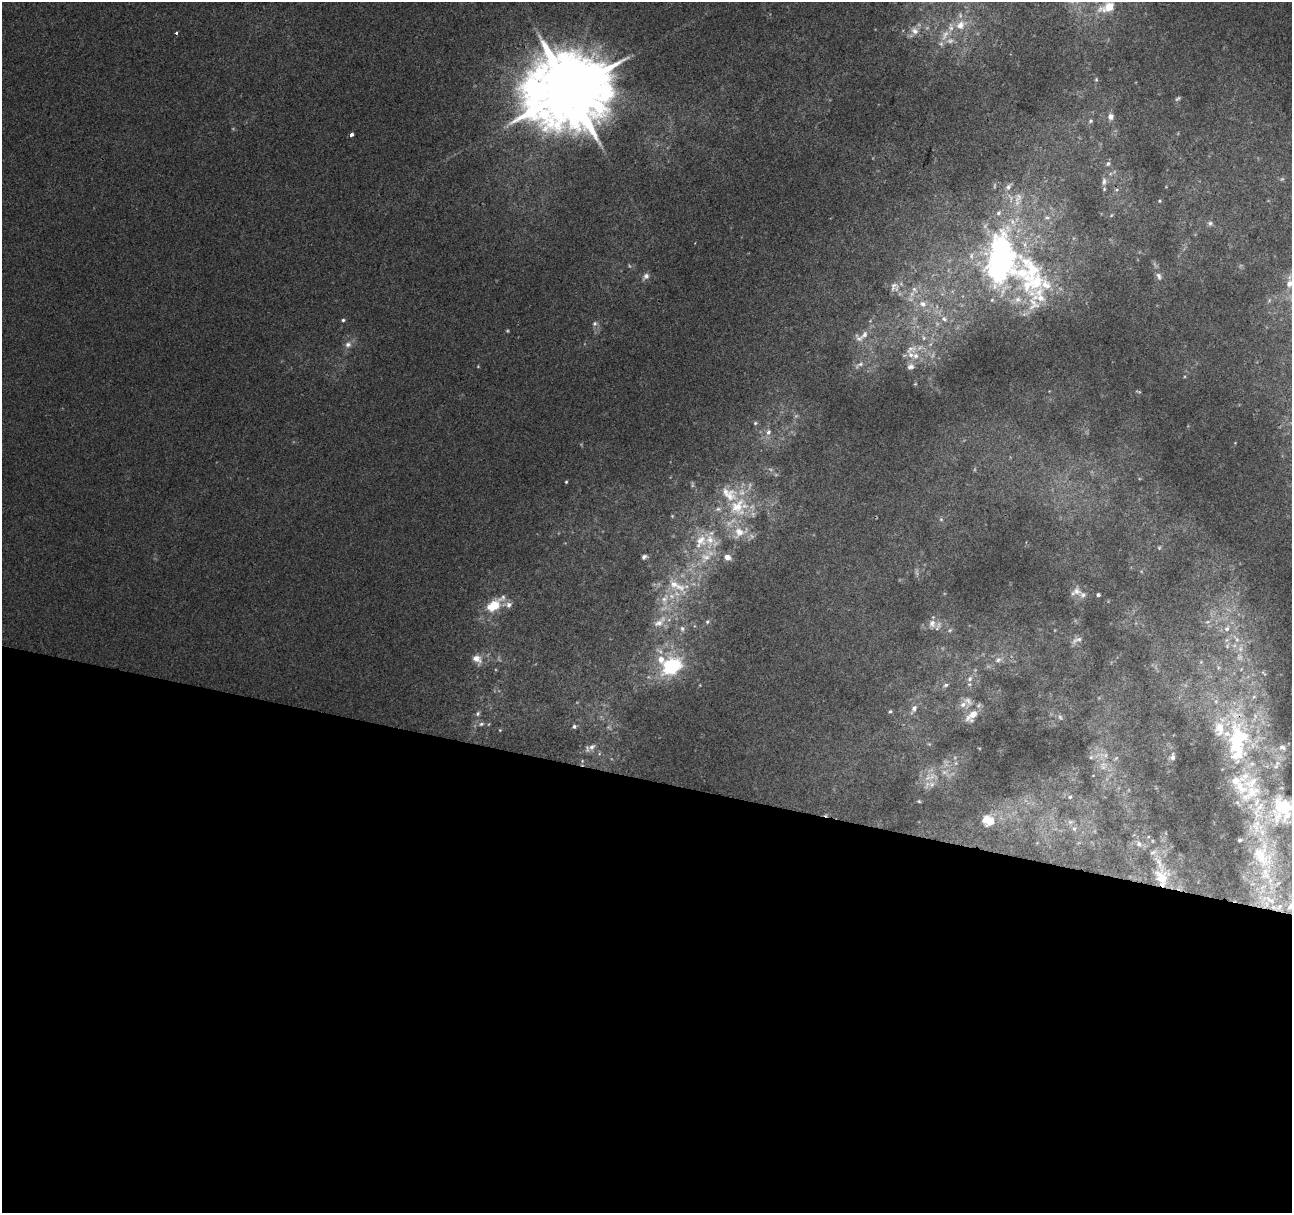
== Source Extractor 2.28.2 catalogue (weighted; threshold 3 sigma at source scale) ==
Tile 14 of 4 x 4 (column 2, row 4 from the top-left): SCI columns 1296-2585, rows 282-1492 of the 5164 x 5344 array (HDU 1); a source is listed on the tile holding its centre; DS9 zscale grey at full resolution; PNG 1294 x 1215 px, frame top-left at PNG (2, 2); no overlay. Shown black and unused: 36% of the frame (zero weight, under 2 of 3 exposures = <1% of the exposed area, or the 3 px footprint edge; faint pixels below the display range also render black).
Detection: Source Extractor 2.28.2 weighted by HDU 2 'WHT'; one run over the whole footprint, this tile lists its part. Background 0.0107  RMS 0.0066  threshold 0.0296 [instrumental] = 3 sigma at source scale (4.5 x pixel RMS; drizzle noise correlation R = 1.50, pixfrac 1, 0.0396/0.0396 arcsec/px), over >= 5 px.
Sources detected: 152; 16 too faint to see at this stretch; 1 inside a brighter object's white glare — not listed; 37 inside a brighter listed object's ellipse — not listed separately; the other 98 listed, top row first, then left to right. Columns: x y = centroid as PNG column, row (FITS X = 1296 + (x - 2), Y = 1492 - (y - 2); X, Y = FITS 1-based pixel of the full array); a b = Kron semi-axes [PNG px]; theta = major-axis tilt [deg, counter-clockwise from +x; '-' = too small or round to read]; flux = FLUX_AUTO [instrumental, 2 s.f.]
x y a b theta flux
1108 7 19 11 22 17
961 25 16 12 36 11
915 31 12 10 -45 5.4
176 32 3 3 - 2.4
945 35 19 8 66 7.7
1096 79 5 5 - 0.82
569 90 23 21 34 8600
1111 117 7 7 - 3.5
1091 121 7 5 41 1.2
351 135 4 3 - 4.2
1108 164 7 6 - 1.7
1282 179 7 5 43 1.2
1104 181 13 6 84 3.3
1008 187 10 6 54 2.7
1116 190 5 3 - 0.97
1018 198 19 9 68 6.8
1159 201 4 4 - 0.75
998 213 7 4 29 1.4
1111 215 6 4 59 0.81
1210 223 7 6 - 1.8
998 270 40 27 26 97
646 276 11 7 50 2.8
1159 276 11 7 -69 3
1036 282 74 42 85 93
1291 283 20 14 10 13
894 286 15 9 66 4.8
914 289 9 6 -45 2.7
992 300 5 4 - 0.82
923 304 11 9 -18 6.1
944 319 10 7 -38 3.3
343 320 5 4 - 1.2
870 321 6 4 19 0.81
595 323 7 6 - 1.9
864 335 16 9 47 6.1
924 338 7 6 - 1.9
348 344 10 8 47 3.7
910 349 21 10 16 8.3
859 364 18 6 31 3.8
910 366 11 9 29 3.5
915 384 5 3 - 0.52
755 423 5 5 - 0.97
768 432 8 7 - 2.9
566 482 4 4 - 0.75
692 485 8 4 -83 1.1
738 507 29 24 65 36
672 516 4 4 - 0.65
941 519 5 5 - 1.1
710 540 28 18 -52 19
1159 548 5 5 - 0.78
644 557 7 5 29 1.9
677 586 36 13 -30 19
1076 591 12 11 - 5
1098 595 4 4 - 1.3
665 599 19 10 72 10
493 606 20 12 35 17
660 622 24 10 41 11
707 622 7 5 58 1.3
1207 622 8 3 19 1.2
932 624 12 11 - 6.1
682 629 8 7 - 2.2
950 630 7 5 46 1.3
1236 639 15 7 -52 5.5
1077 640 18 7 25 4
1227 646 6 5 - 1.4
477 659 13 9 -49 5.6
998 660 11 8 37 4
671 666 18 14 28 57
1264 673 9 3 -40 0.96
970 679 9 8 - 3.2
946 685 7 5 19 1.6
968 701 17 8 -39 5.6
914 709 16 7 61 4.2
890 711 5 4 - 0.95
478 713 6 5 - 1.4
972 715 19 10 44 9.5
1060 717 10 6 -60 2
481 724 7 5 16 1.6
574 726 6 5 - 1.6
500 730 4 4 - 0.59
1237 740 51 43 -84 110
592 747 11 8 29 4
1282 748 14 11 -13 7.3
1091 757 6 5 - 1.3
1172 757 9 6 87 2.3
1116 758 7 4 45 0.93
582 761 6 3 73 0.85
956 763 6 6 - 1.7
1276 766 15 8 21 6.8
1103 767 10 6 -55 3.1
927 785 16 8 67 6.4
1070 797 5 5 - 1.1
919 801 6 4 -22 0.91
989 821 16 11 70 11
1070 822 7 5 -43 1.7
1074 828 7 6 - 1.9
1139 844 8 8 - 3
1265 862 112 36 -78 160
1161 877 23 22 - 20
Overlapping masked pixels (flux is a lower limit): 3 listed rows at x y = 569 90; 1237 740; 1161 877
Isophote crosses this tile's border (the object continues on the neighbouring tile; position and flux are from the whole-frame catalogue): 2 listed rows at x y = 1108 7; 1291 283